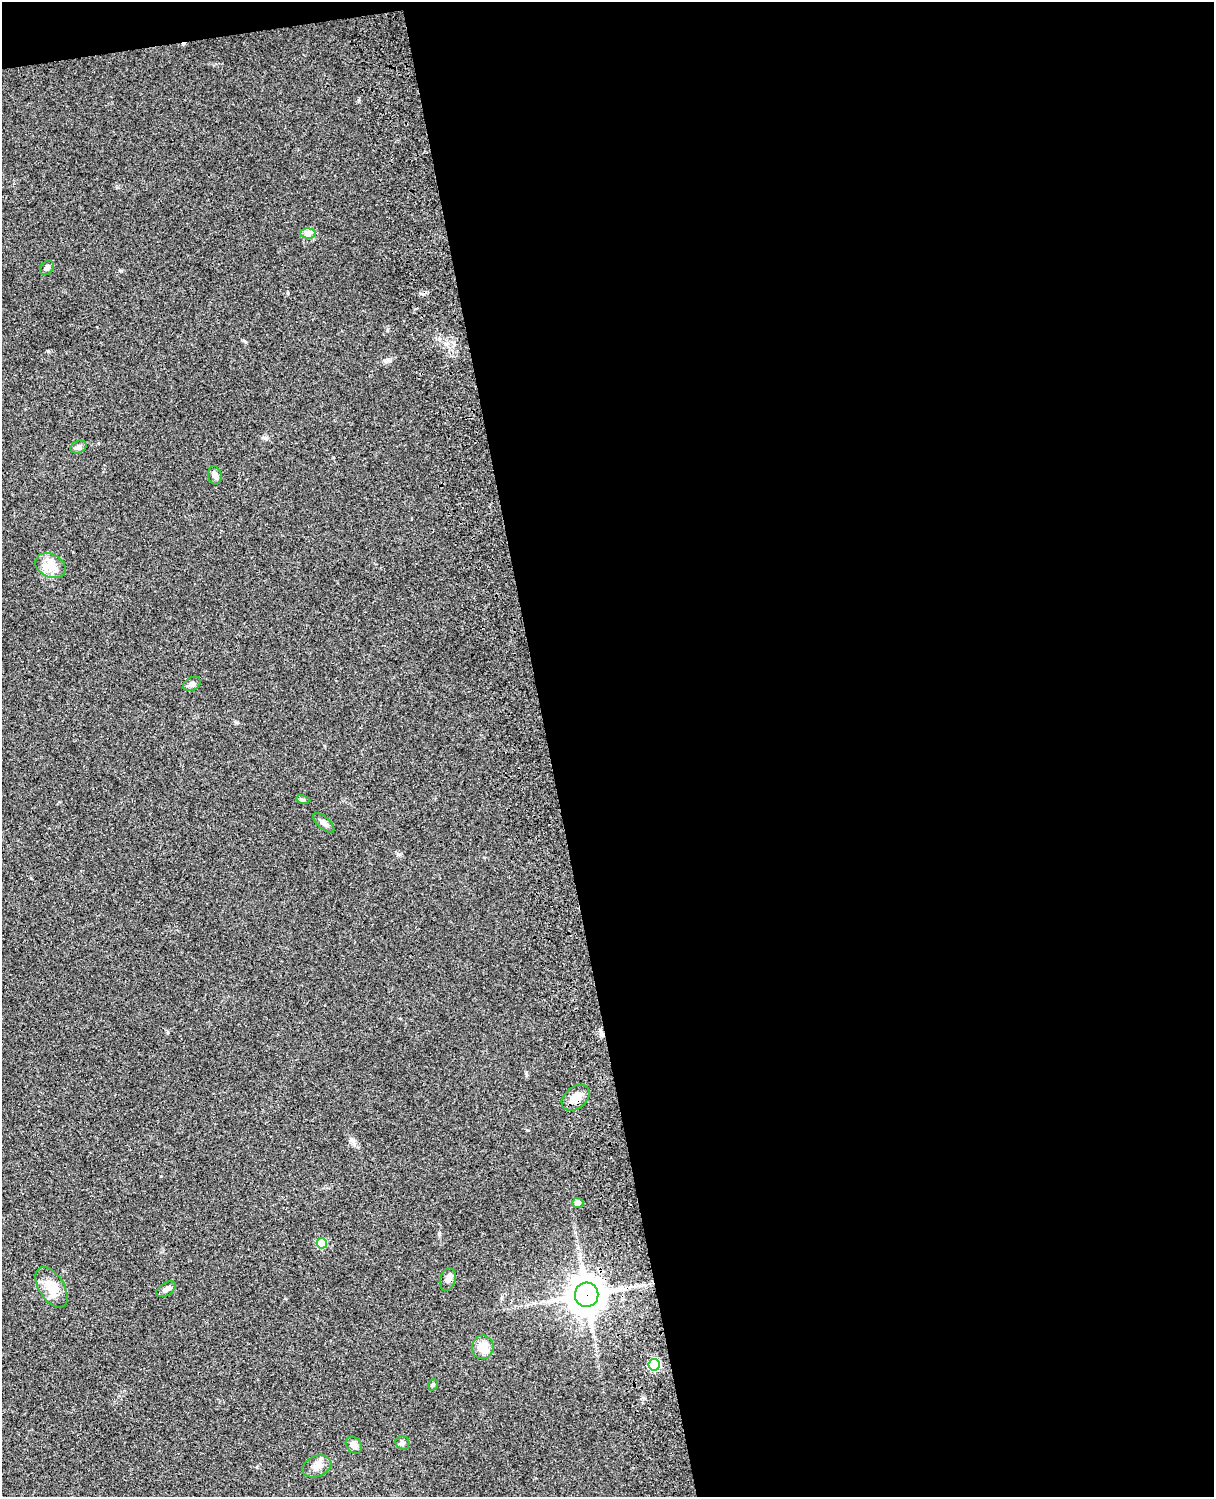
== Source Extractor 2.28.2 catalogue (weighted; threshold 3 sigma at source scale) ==
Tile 4 of 4 x 3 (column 4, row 1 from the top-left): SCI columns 3758-4969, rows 3269-4763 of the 5088 x 4927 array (HDU 1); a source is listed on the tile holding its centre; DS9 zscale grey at full resolution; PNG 1216 x 1499 px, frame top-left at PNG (2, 2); each listed source drawn as its Kron ellipse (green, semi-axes under 4 px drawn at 4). Shown black and unused: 56% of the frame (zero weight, under 3 of 4 exposures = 6% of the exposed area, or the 3 px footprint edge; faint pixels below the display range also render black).
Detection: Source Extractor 2.28.2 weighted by HDU 2 'WHT'; one run over the whole footprint, this tile lists its part. Background 0.0763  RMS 0.0058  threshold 0.0261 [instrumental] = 3 sigma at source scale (4.5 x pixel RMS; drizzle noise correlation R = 1.50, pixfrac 1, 0.05/0.05 arcsec/px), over >= 5 px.
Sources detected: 21; all 21 listed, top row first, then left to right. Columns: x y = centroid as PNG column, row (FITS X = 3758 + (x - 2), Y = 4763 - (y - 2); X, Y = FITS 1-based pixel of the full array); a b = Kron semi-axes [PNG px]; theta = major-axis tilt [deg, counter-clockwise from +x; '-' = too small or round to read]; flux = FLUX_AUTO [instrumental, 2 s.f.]
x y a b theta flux
308 234 8 5 -1 1.9
47 268 8 6 49 1.6
78 447 8 6 21 2
215 475 9 6 -79 2.3
50 566 16 11 -26 9.5
192 684 9 6 29 2.2
303 800 6 4 -17 0.86
324 823 13 6 -42 2.8
576 1098 15 11 39 7.2
578 1203 6 5 - 2.2
322 1243 5 5 - 19
448 1280 11 7 75 2.4
51 1287 22 12 -58 12
166 1289 11 6 32 2.5
587 1295 12 11 - 1200
483 1347 11 11 - 8.7
654 1365 6 5 - 48
433 1385 6 4 68 0.86
402 1443 7 6 - 1.4
354 1445 9 7 -53 3.1
317 1466 15 10 22 4.4
Overlapping masked pixels (flux is a lower limit): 2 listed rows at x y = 576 1098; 587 1295
Unlisted compact peaks at least as high as the median listed source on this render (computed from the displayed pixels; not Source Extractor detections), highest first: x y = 390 361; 354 1144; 121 271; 439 1233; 399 854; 387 330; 265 438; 359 100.